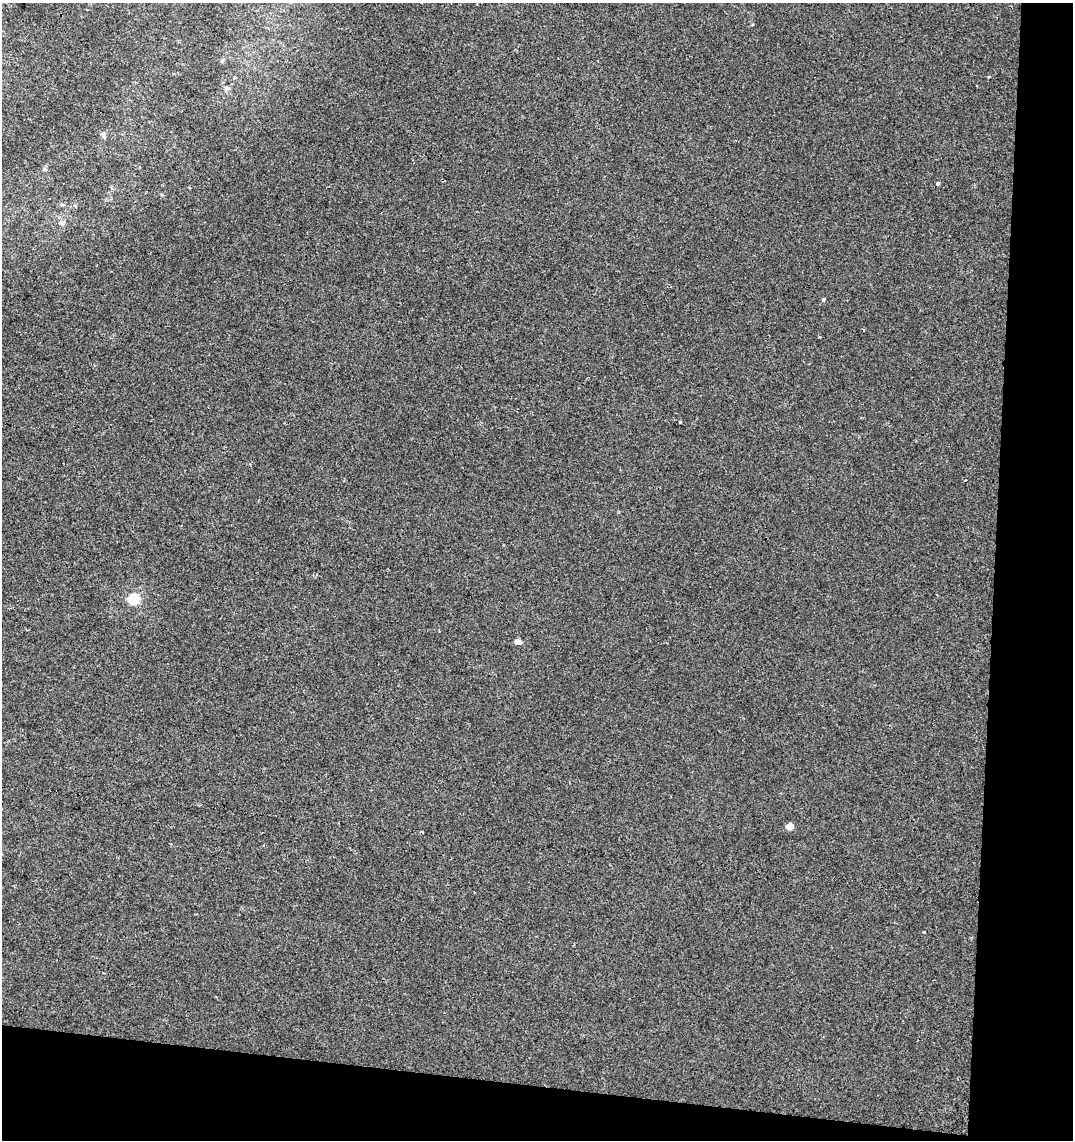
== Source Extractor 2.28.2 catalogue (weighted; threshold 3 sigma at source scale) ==
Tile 4 of 2 x 2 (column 2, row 2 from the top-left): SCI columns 1200-2270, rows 1-1138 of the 2383 x 2277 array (HDU 1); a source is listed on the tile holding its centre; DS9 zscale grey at full resolution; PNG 1075 x 1142 px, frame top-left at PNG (2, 3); no overlay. Shown black and unused: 12% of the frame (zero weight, under 2 of 3 exposures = <1% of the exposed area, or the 3 px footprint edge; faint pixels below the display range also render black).
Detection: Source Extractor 2.28.2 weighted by HDU 2 'WHT'; one run over the whole footprint, this tile lists its part. Background 1.04e-04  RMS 0.0041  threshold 0.0186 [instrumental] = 3 sigma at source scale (4.5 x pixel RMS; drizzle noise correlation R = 1.50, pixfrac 1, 0.0396/0.0396 arcsec/px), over >= 5 px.
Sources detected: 11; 1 cosmic-ray / hot-pixel residue — not listed; the other 10 listed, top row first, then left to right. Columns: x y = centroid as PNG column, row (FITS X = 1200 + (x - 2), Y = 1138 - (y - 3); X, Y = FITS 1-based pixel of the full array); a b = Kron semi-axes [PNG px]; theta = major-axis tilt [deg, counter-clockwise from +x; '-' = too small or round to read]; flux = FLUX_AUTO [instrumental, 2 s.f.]
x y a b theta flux
227 88 7 4 0 0.81
44 169 5 5 - 0.64
938 183 3 3 - 1.4
62 223 7 7 - 1.1
823 300 5 4 - 0.61
680 422 3 3 - 2.4
134 599 6 5 - 30
518 642 5 4 - 2.8
790 826 5 4 - 5.1
924 932 3 2 - 0.52